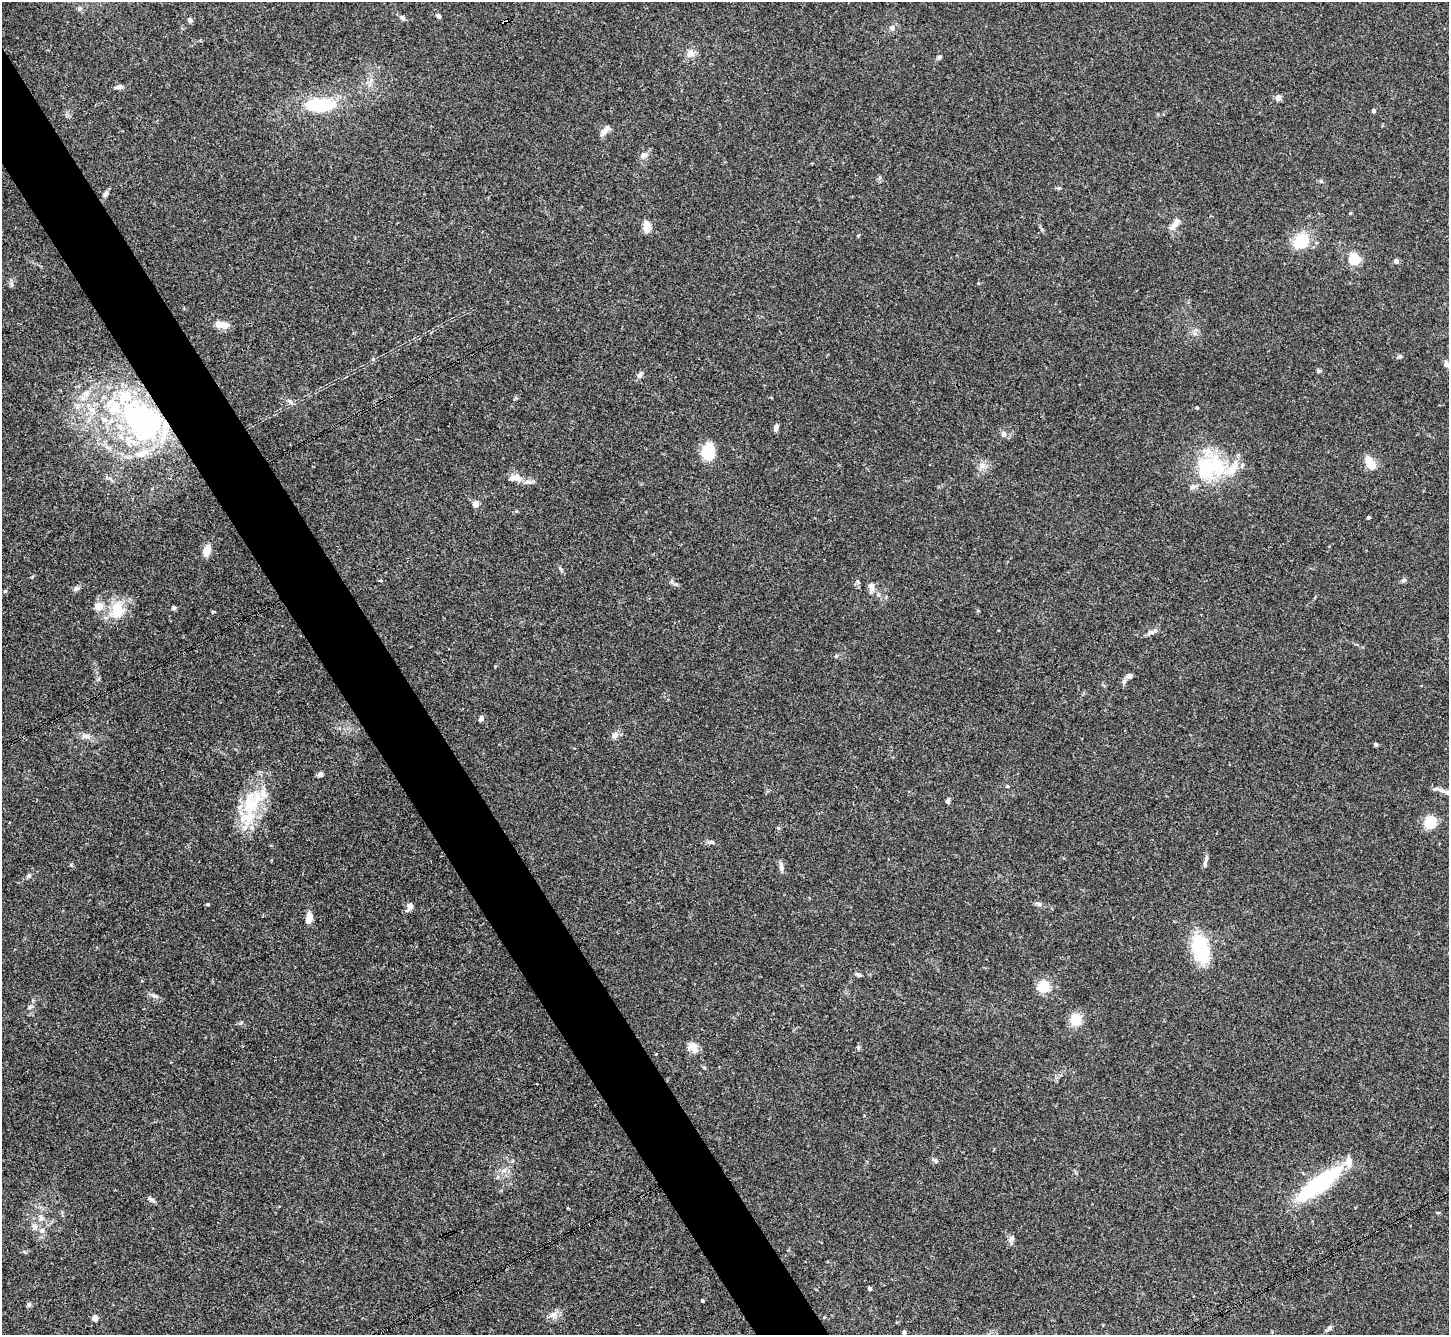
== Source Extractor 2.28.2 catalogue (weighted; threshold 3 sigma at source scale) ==
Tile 11 of 4 x 4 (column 3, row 3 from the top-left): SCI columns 2898-4344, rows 1627-2959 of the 5792 x 5782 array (HDU 1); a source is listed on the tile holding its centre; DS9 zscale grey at full resolution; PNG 1451 x 1337 px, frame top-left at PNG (2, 2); no overlay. Shown black and unused: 5% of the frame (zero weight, under 3 of 4 exposures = <1% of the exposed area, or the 3 px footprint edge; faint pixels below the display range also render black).
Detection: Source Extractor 2.28.2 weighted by HDU 2 'WHT'; one run over the whole footprint, this tile lists its part. Background 0.11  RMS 0.0068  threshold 0.0307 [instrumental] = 3 sigma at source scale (4.5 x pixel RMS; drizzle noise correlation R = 1.50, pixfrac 1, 0.05/0.05 arcsec/px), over >= 5 px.
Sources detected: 113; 1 inside a brighter object's white glare — not listed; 12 inside a brighter listed object's ellipse — not listed separately; the other 100 listed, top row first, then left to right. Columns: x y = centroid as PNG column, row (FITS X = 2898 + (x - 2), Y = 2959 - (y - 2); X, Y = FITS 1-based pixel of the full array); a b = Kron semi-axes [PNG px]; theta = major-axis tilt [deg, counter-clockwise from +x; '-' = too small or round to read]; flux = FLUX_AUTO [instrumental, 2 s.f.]
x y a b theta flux
438 16 6 4 -44 1.6
402 18 8 6 -47 2
190 20 7 5 -31 1.7
504 21 6 3 31 22
892 28 7 7 - 2.5
690 53 12 10 67 4.6
939 57 7 5 32 1.2
119 87 10 5 11 2.4
1278 98 8 7 - 2.5
320 105 31 14 1 37
1373 111 4 4 - 1.9
605 131 18 6 50 3.7
644 155 10 8 8 3.2
1321 181 6 4 -47 0.94
1059 188 6 4 -41 0.95
105 194 9 5 67 2.1
1350 213 4 4 - 0.68
1175 224 18 7 49 4.9
647 227 14 8 89 6.4
1301 241 15 12 54 27
1354 259 5 5 - 76
1396 261 4 4 - 3.2
12 284 9 4 90 1.5
225 325 16 7 -2 7.2
1400 356 6 5 - 1.4
373 359 5 5 - 0.88
1447 364 11 6 -33 3.9
1319 371 6 5 - 1
640 374 10 6 52 2.3
516 398 6 4 42 0.83
290 402 11 5 -38 2.2
1197 408 3 3 - 0.91
91 410 9 7 0 3.6
142 421 54 36 -41 150
776 428 8 5 77 2.8
1003 434 9 7 78 2.6
708 452 17 12 77 23
1369 460 11 8 -70 9.4
982 465 8 5 -32 2.5
1210 468 45 34 12 54
515 478 22 10 -1 7.1
476 504 5 4 - 9.9
1368 517 3 3 - 1.6
207 551 11 7 74 8.8
560 568 7 5 -53 1.2
380 580 4 3 - 1.2
1403 580 8 5 35 1.3
672 581 7 4 72 1.1
858 581 7 4 -70 1.3
871 587 13 7 90 4.2
77 588 9 6 20 2
5 591 6 3 17 0.76
173 608 6 5 - 1.3
117 610 26 20 71 19
978 611 5 4 - 0.8
1151 632 14 5 25 2.7
836 656 5 5 - 0.94
1129 676 7 6 - 2.5
1124 681 8 5 64 1.8
481 718 6 5 - 2.2
614 735 10 7 52 3.1
85 736 12 7 -10 3.7
1376 744 4 4 - 1.7
320 774 6 6 - 1.9
1007 786 5 4 - 0.87
1435 789 11 5 10 2.1
948 801 6 5 - 2
250 803 38 22 87 36
1430 822 8 8 - 26
711 842 10 4 -1 1.8
1205 861 17 4 79 2.3
781 867 14 6 -81 2.8
29 876 7 6 - 1.6
208 904 4 3 - 0.89
1039 904 10 5 -14 2.1
410 907 9 6 67 3.8
309 918 10 6 83 8.4
1200 948 25 13 -80 54
859 975 7 4 -12 1.5
1043 986 7 7 - 29
154 996 11 5 -24 2.4
30 1007 6 5 - 1.4
1076 1019 9 8 - 21
693 1046 14 10 -45 5.7
858 1047 7 4 -73 1
704 1067 5 4 - 0.8
935 1161 10 4 -32 1.4
504 1170 9 4 19 2
1320 1184 46 13 37 92
151 1199 10 5 -36 2.5
41 1218 9 8 - 3.6
35 1227 10 7 -66 3.1
1011 1239 11 7 55 2.6
870 1288 4 3 - 2
702 1301 3 3 - 1.1
29 1304 6 6 - 1.5
553 1315 14 7 26 3.9
95 1318 4 4 - 8.5
1329 1328 7 5 57 1.8
904 1332 4 4 - 2.1
Overlapping masked pixels (flux is a lower limit): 2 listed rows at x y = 504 21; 142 421
Isophote crosses this tile's border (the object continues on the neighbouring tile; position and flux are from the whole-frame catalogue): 1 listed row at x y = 1447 364
Unlisted compact peaks at least as high as the median listed source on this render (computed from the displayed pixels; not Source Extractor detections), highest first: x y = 213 612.